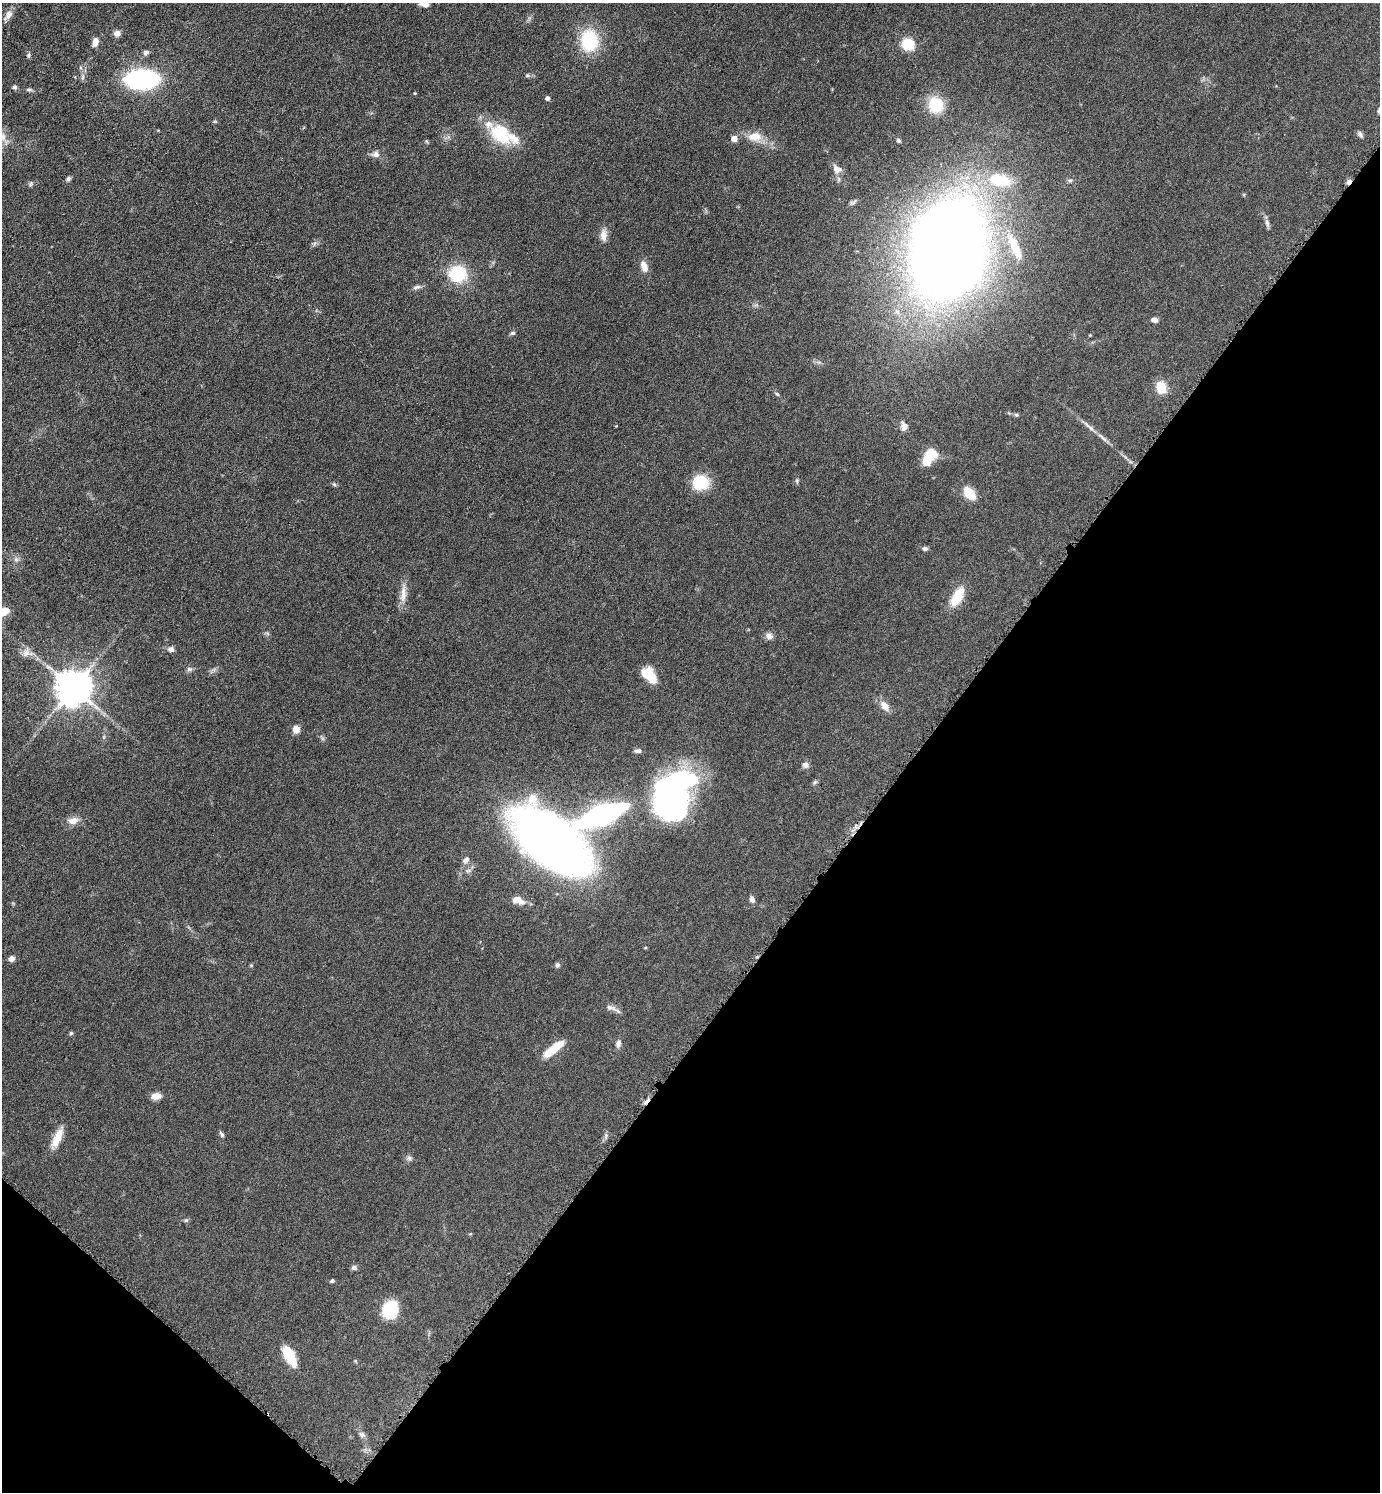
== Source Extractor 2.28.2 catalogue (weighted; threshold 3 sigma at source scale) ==
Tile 15 of 4 x 4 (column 3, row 4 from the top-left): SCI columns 2918-4295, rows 7-1496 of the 5975 x 5973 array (HDU 1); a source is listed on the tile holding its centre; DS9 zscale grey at full resolution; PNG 1382 x 1494 px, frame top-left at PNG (2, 3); no overlay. Shown black and unused: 36% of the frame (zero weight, under 4 of 8 exposures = <1% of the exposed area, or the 3 px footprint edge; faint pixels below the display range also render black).
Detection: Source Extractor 2.28.2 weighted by HDU 2 'WHT'; one run over the whole footprint, this tile lists its part. Background 0.0485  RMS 0.004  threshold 0.0165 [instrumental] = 3 sigma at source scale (4.09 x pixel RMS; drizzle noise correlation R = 1.36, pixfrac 0.8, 0.05/0.05 arcsec/px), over >= 5 px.
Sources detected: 102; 4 inside a brighter object's white glare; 2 cosmic-ray / hot-pixel residue — not listed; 3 inside a brighter listed object's ellipse — not listed separately; the other 93 listed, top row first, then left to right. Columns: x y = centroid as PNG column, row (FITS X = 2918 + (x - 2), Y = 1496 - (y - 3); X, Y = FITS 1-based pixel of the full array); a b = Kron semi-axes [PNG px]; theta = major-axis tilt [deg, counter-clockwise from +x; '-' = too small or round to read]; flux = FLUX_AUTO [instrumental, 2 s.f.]
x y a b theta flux
424 4 12 5 -9 1.6
8 15 16 8 56 2.3
117 33 8 8 - 1.6
589 41 20 16 -84 22
95 42 9 6 73 2.9
908 44 9 8 - 15
146 52 8 6 21 1
28 55 6 5 - 0.65
527 75 5 5 - 0.55
82 77 8 4 81 0.81
142 79 26 15 1 59
14 87 6 6 - 0.75
29 90 9 4 -4 0.73
415 93 4 3 - 0.31
547 98 4 4 - 1.2
936 105 15 13 -55 12
215 121 6 4 18 0.41
500 134 34 23 -40 16
1360 134 9 5 -55 0.95
2 136 13 9 -51 2.9
755 136 18 12 5 5.1
734 138 5 5 - 3.1
898 140 5 4 - 0.6
426 141 6 4 -71 0.42
376 154 9 8 - 1.7
837 169 14 9 -35 2.3
68 179 6 5 - 0.86
1000 180 31 17 -12 17
1070 180 8 4 -7 0.63
30 184 7 4 70 0.59
1267 223 12 5 -77 1.2
603 235 17 9 -89 2.6
315 243 7 4 70 0.7
1015 247 42 11 -65 11
948 251 57 42 82 860
644 266 13 7 -69 3.2
458 274 13 12 - 21
417 287 12 5 19 1.1
1154 320 8 5 -14 1.4
513 333 7 5 16 0.68
1161 387 14 11 -80 5.7
777 394 7 4 -36 0.57
1016 415 7 4 5 0.62
905 425 13 8 -44 1.7
1089 426 24 4 -40 2.6
929 457 20 10 58 9.6
797 480 7 4 81 0.59
700 482 16 15 - 13
334 484 7 4 -20 0.53
969 493 13 8 -48 8.2
925 549 7 5 1 0.83
16 559 7 6 - 1
403 594 25 7 87 3.7
957 597 22 10 61 9.3
4 611 11 7 10 5.7
769 636 10 8 -38 1.8
171 649 8 7 - 1.3
26 653 12 9 43 2.3
189 669 7 6 - 0.92
650 675 18 10 -50 8.8
73 688 10 10 - 930
885 706 16 9 -58 2.9
296 729 8 7 - 2.7
638 751 8 5 4 1.2
805 765 8 7 - 1.4
814 782 7 5 37 0.66
665 789 51 16 76 51
602 815 30 11 21 120
73 820 15 9 12 3
550 841 56 29 -40 450
466 860 10 7 46 1.3
468 871 7 4 19 0.72
752 899 8 6 -73 1.4
518 900 16 9 -19 3.7
11 959 6 6 - 1.8
251 965 4 4 - 0.39
557 965 6 5 - 0.85
609 1007 9 7 -25 1.5
71 1033 5 5 - 0.55
618 1044 10 7 83 1.4
553 1049 25 7 39 8.8
156 1096 10 7 10 3
222 1134 8 5 -58 0.77
606 1136 8 4 -90 0.77
57 1139 25 8 64 5.7
409 1158 6 6 - 0.97
186 1220 6 5 - 0.59
470 1234 5 3 - 0.34
354 1268 7 6 - 1.1
332 1281 5 4 - 0.62
390 1309 14 11 65 20
289 1356 19 8 -61 13
362 1434 8 7 - 1.1
Isophote crosses this tile's border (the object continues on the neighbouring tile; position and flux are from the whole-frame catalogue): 2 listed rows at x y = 2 136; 4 611